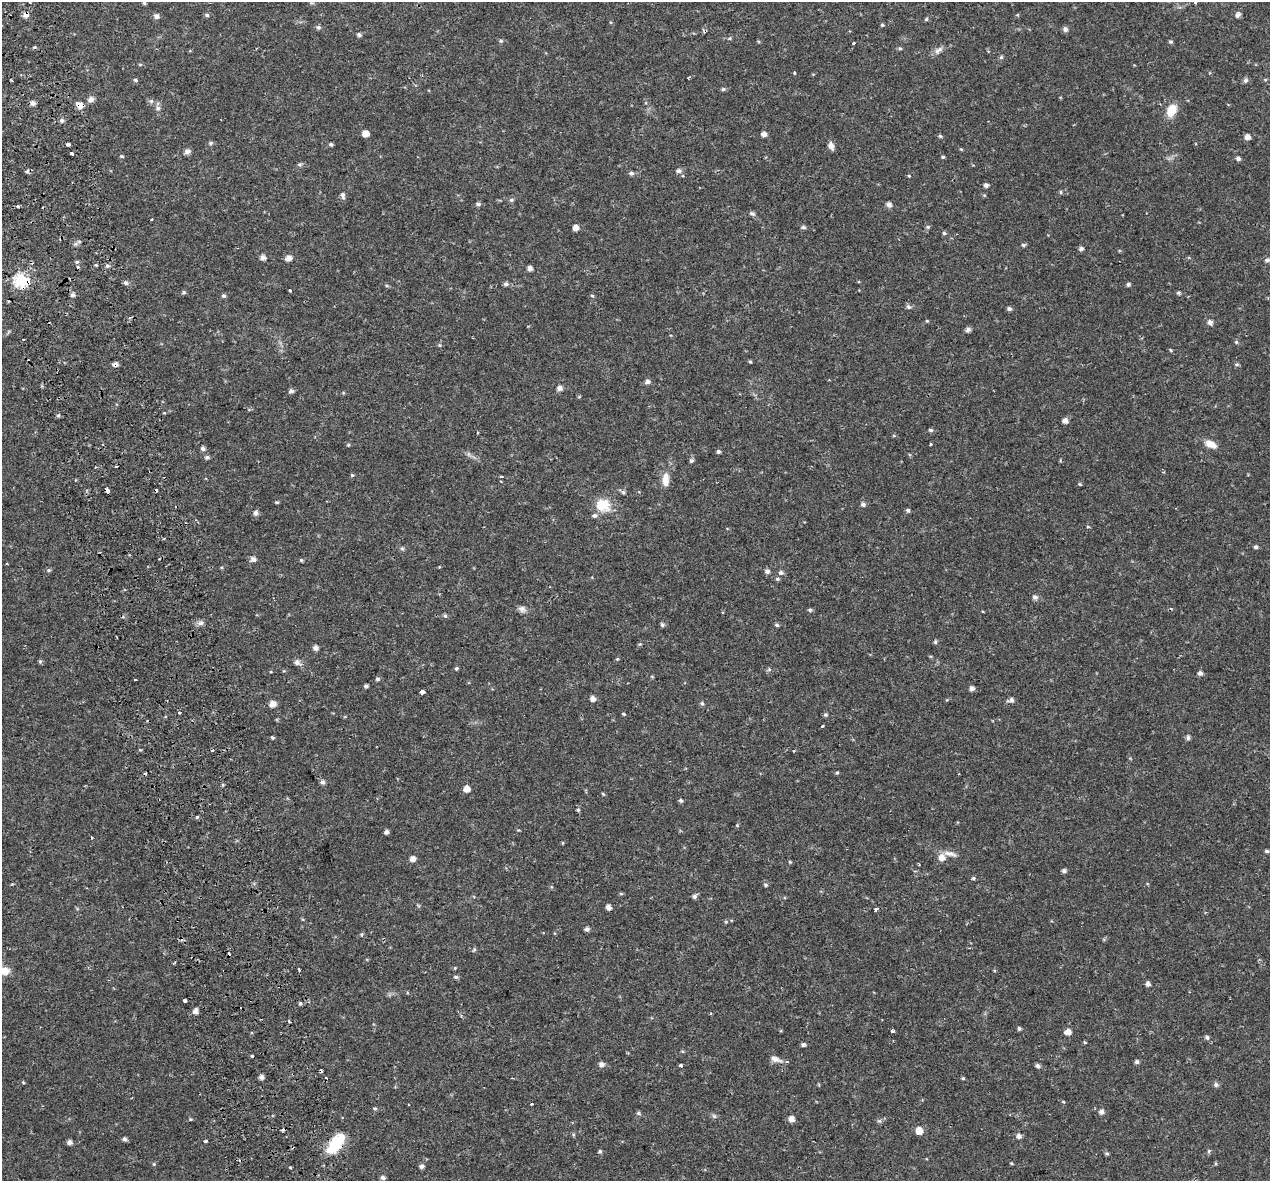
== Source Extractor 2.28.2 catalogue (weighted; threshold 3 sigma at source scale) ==
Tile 11 of 4 x 4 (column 3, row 3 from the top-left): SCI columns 2587-3854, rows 1341-2519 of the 5174 x 4987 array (HDU 1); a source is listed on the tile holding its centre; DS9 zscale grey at full resolution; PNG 1272 x 1183 px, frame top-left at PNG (2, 2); no overlay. Shown black and unused: <1% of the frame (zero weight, under 2 of 3 exposures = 5% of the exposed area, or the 3 px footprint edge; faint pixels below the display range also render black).
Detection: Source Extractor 2.28.2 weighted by HDU 2 'WHT'; one run over the whole footprint, this tile lists its part. Background 0.0266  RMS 0.0031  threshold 0.0138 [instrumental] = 3 sigma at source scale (4.5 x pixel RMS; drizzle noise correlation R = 1.50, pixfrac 1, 0.0396/0.0396 arcsec/px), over >= 5 px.
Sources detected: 248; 13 cosmic-ray / hot-pixel residue — not listed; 2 inside a brighter listed object's ellipse — not listed separately; the other 233 listed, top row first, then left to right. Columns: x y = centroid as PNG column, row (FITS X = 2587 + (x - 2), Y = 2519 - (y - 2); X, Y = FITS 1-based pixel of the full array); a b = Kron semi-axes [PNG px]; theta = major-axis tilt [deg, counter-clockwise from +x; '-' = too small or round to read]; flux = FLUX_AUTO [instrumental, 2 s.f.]
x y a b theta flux
1195 2 3 3 - 0.75
144 3 5 5 - 0.42
26 15 7 5 33 1.7
207 15 6 4 -18 0.5
1238 15 7 5 53 1
156 16 6 5 - 1.1
926 19 5 4 - 0.44
882 25 5 4 - 0.38
318 27 6 5 - 0.66
1065 29 6 5 - 0.91
359 35 6 5 - 0.71
501 41 5 5 - 0.43
1170 41 5 5 - 0.45
854 43 3 3 - 0.78
900 48 5 4 - 0.42
938 50 14 6 38 1.4
1001 57 6 5 - 0.46
140 64 5 3 - 0.31
795 73 3 3 - 0.84
135 80 6 4 -18 0.44
1246 80 7 5 58 0.79
723 89 6 5 - 0.48
91 99 8 7 - 1.3
151 101 6 5 - 0.6
32 103 6 5 - 1.4
80 105 8 6 -34 2.2
158 108 6 6 - 0.74
1171 110 14 10 62 5
62 121 6 5 - 0.77
365 133 5 5 - 2.6
764 134 5 5 - 1.2
940 136 5 4 - 0.43
1247 137 7 6 - 1.3
211 143 6 5 - 0.54
68 144 4 3 - 1.6
331 144 5 4 - 0.51
831 146 9 5 -69 1.7
187 151 6 6 - 1.3
72 154 4 3 - 2.6
122 156 5 4 - 0.46
943 157 4 4 - 0.36
1238 159 5 5 - 0.88
300 164 7 5 1 0.54
27 171 6 4 63 0.62
679 171 7 6 - 0.95
631 173 6 5 - 0.68
909 176 4 4 - 0.29
986 185 5 5 - 0.85
1061 192 5 3 - 0.37
343 195 9 5 -78 0.95
511 200 6 5 - 0.58
478 204 5 5 - 0.74
889 204 6 6 - 1.2
17 207 3 3 - 1.8
752 214 7 5 -31 0.78
151 219 3 3 - 0.44
803 227 7 4 -9 0.63
928 227 6 5 - 0.49
576 228 5 5 - 1.8
944 233 5 5 - 0.44
75 244 7 5 20 0.76
1023 245 6 4 -22 0.48
1081 249 6 5 - 0.75
263 257 6 6 - 1.2
288 258 6 5 - 1.8
1267 260 6 5 - 0.75
77 262 5 4 - 0.45
96 265 4 4 - 0.33
77 266 3 3 - 1.4
107 266 6 5 - 0.62
530 268 5 5 - 1.3
21 280 7 7 - 40
126 283 6 5 - 0.79
506 284 6 5 - 0.71
1128 284 5 4 - 0.57
290 290 3 3 - 0.9
184 292 5 5 - 0.44
1178 292 7 3 8 0.51
73 295 5 5 - 0.83
224 296 5 5 - 0.6
592 296 5 4 - 0.43
908 307 6 6 - 0.81
1009 309 5 5 - 0.7
130 318 3 3 - 1.6
927 321 5 4 - 0.28
1210 322 6 5 - 1.2
968 329 6 5 - 0.92
23 339 3 2 - 0.31
1236 342 5 5 - 0.42
440 345 5 4 - 0.33
1170 350 5 3 - 0.29
750 362 4 4 - 0.33
115 364 6 4 -6 1.2
1237 364 6 4 6 0.46
647 382 6 5 - 1.2
559 388 6 6 - 1.2
291 391 6 5 - 0.89
579 397 5 3 - 0.27
58 415 5 4 - 0.49
1065 421 6 5 - 1.4
930 430 6 4 -5 0.55
894 436 5 3 - 0.28
1211 444 14 8 -28 2.9
348 445 5 4 - 0.35
203 449 6 5 - 0.79
718 451 5 5 - 0.62
469 454 7 4 -71 0.57
207 457 6 5 - 0.65
691 461 5 5 - 0.6
352 475 4 4 - 0.39
501 477 3 3 - 1.8
665 479 17 8 89 3
1080 484 5 4 - 0.34
108 490 5 3 - 4.8
623 492 5 5 - 0.57
276 502 5 3 - 0.37
863 504 6 5 - 0.71
603 505 19 17 -23 6.3
908 510 5 5 - 0.59
256 513 6 5 - 1.1
1088 527 5 3 - 0.28
165 538 3 2 - 0.3
1256 547 5 5 - 0.54
402 548 7 4 0 0.49
253 559 6 6 - 1.3
301 560 4 4 - 0.42
49 570 6 5 - 0.46
767 571 6 6 - 0.88
781 572 6 5 - 0.83
777 579 6 5 - 0.48
1035 597 7 6 - 1
522 609 10 8 -25 1.3
810 610 5 5 - 0.52
445 616 6 4 -65 0.49
201 623 9 6 26 0.97
662 625 5 5 - 0.62
777 625 6 4 -18 0.5
935 642 5 4 - 0.52
640 644 5 4 - 0.33
315 648 5 5 - 1.3
617 659 4 4 - 0.32
40 661 5 5 - 0.44
297 662 9 6 -29 1.2
456 668 5 4 - 0.44
769 669 6 4 45 0.47
1200 673 5 4 - 0.85
652 677 5 3 - 0.27
378 679 5 5 - 0.59
366 686 4 4 - 0.58
972 688 6 5 - 0.84
422 692 4 3 - 3.3
592 699 6 5 - 1.5
1011 700 7 6 - 1
273 704 6 5 - 2.1
702 704 6 5 - 0.57
179 712 3 3 - 1.1
624 714 5 3 - 0.36
826 715 6 4 19 0.47
822 726 3 2 - 0.45
272 737 4 4 - 0.41
1188 738 6 4 -89 0.86
837 773 5 4 - 0.36
322 782 6 5 - 0.9
466 789 6 6 - 2.2
603 794 5 3 - 0.32
681 801 5 4 - 0.57
578 810 5 4 - 0.38
197 817 5 4 - 0.37
737 825 4 4 - 0.3
386 832 5 4 - 0.85
91 837 4 2 - 0.31
1267 851 5 4 - 0.5
950 854 19 6 -15 2
941 857 8 7 - 2.5
413 859 6 6 - 1.5
790 862 5 3 - 0.3
1064 871 5 4 - 0.78
973 878 5 4 - 0.44
766 885 6 5 - 0.51
621 894 6 4 -1 0.34
694 896 6 5 - 0.8
608 907 5 5 - 1.2
875 909 3 3 - 0.96
587 929 5 5 - 0.88
362 934 5 3 - 0.34
474 950 6 4 66 0.45
299 970 4 3 - 0.5
4 971 13 10 8 3.2
456 977 6 4 -15 0.55
1148 984 5 5 - 0.9
184 1001 3 3 - 1.6
300 1003 4 4 - 0.47
195 1011 6 5 - 1.5
711 1013 3 3 - 0.34
289 1021 3 2 - 0.84
1019 1028 4 4 - 0.57
893 1031 3 3 - 1.1
1068 1032 7 6 - 1.7
1207 1037 6 5 - 0.67
1085 1042 5 3 - 0.27
803 1044 5 4 - 0.71
252 1056 4 3 - 0.86
775 1059 17 7 -20 1.7
1137 1062 5 4 - 0.73
601 1064 7 6 - 1.1
681 1066 4 4 - 0.6
1038 1066 5 5 - 0.77
261 1077 5 5 - 1.3
963 1078 4 4 - 0.35
23 1082 4 4 - 0.29
1216 1085 6 6 - 0.75
1063 1101 5 3 - 0.26
531 1104 3 3 - 1.1
375 1108 5 4 - 0.42
1101 1112 6 6 - 1.1
638 1113 6 5 - 0.52
714 1116 6 5 - 0.55
190 1119 5 4 - 0.28
791 1119 6 6 - 1.6
879 1121 6 5 - 0.55
919 1131 7 6 - 2.9
1018 1136 6 6 - 1.2
124 1139 5 4 - 0.82
205 1141 3 3 - 0.88
69 1142 5 5 - 1.1
335 1144 23 11 52 12
600 1151 5 4 - 0.5
1209 1151 6 4 89 0.41
1107 1153 6 5 - 0.44
1011 1163 5 3 - 0.29
154 1164 5 4 - 0.35
421 1166 5 5 - 0.85
382 1177 6 5 - 0.71
Overlapping masked pixels (flux is a lower limit): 6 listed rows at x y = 26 15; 80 105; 21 280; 115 364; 108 490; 335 1144
Isophote crosses this tile's border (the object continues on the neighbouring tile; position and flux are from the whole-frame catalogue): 2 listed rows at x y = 1195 2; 4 971